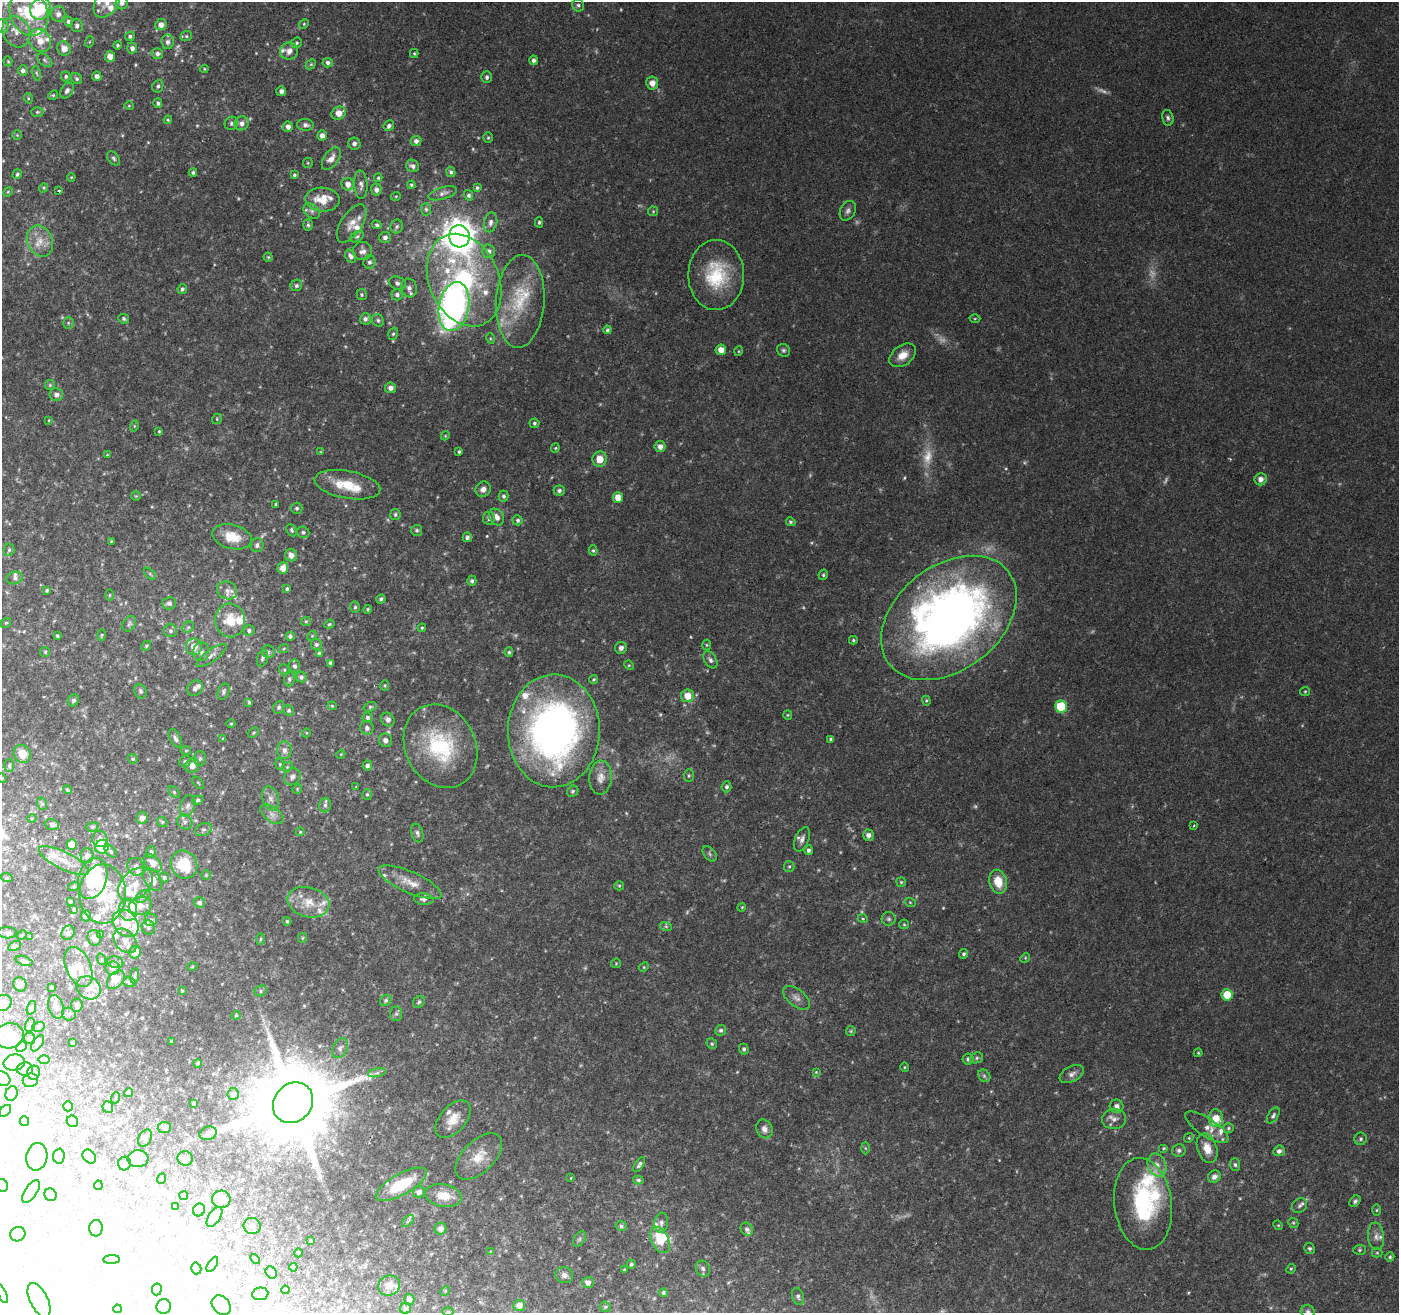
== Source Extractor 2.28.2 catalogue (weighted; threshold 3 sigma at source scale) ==
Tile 7 of 4 x 4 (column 3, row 2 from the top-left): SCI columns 2803-4199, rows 2895-4205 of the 5597 x 5723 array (HDU 1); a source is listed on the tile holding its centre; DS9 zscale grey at full resolution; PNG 1401 x 1315 px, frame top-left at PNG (2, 2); each listed source drawn as its Kron ellipse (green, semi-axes under 4 px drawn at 4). Shown black and unused: <1% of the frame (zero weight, under 2 of 3 exposures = <1% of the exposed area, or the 3 px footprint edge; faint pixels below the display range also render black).
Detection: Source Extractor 2.28.2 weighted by HDU 2 'WHT'; one run over the whole footprint, this tile lists its part. Background 0.0581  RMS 0.0065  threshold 0.0295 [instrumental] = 3 sigma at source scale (4.5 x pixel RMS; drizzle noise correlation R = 1.50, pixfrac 1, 0.0396/0.0396 arcsec/px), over >= 5 px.
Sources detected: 643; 27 too faint to see at this stretch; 39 inside a brighter object's white glare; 1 cosmic-ray / hot-pixel residue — neither listed nor drawn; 63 inside a brighter listed object's ellipse — not listed separately; of the other 513, all 500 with FLUX_AUTO >= 0.514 (the completeness limit of this list) listed and drawn (13 fainter detections not listed), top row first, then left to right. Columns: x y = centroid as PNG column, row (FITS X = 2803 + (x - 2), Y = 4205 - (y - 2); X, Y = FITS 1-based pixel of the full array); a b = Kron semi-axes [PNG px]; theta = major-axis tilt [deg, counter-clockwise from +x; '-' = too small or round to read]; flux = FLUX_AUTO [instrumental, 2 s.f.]
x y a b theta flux
107 3 16 11 53 8.1
122 3 6 6 - 2.6
578 5 6 5 - 1.4
40 9 11 9 55 41
29 13 24 19 -68 32
58 14 8 7 - 3.7
68 21 5 4 - 1.9
304 24 5 4 - 0.78
77 25 7 6 - 2.2
161 25 6 5 - 4.6
2 26 7 6 - 2.1
16 32 16 13 -64 8.7
130 36 5 4 - 1.4
186 36 6 5 - 1.1
40 41 12 10 -50 7.4
89 42 6 3 71 0.7
168 42 7 6 - 2.8
296 43 6 5 - 1.2
117 45 4 4 - 1
64 48 7 6 - 6.3
132 48 5 5 - 2.6
289 51 9 8 - 4.2
414 53 4 3 - 0.78
157 54 6 5 - 2.4
110 56 5 5 - 5.2
45 60 9 5 -38 1.6
533 60 4 4 - 2.1
8 61 5 4 - 0.74
328 63 5 5 - 1.9
311 64 6 4 44 0.93
204 69 4 4 - 0.64
23 70 5 5 - 2.2
37 73 7 3 -80 1
66 76 5 4 - 1.3
97 76 4 4 - 3
487 77 6 5 - 1.7
77 79 6 5 - 1.4
652 83 6 6 - 6.1
158 86 6 5 - 1.5
67 91 8 6 56 2.2
281 91 5 4 - 2.3
53 95 5 4 - 0.91
28 98 5 3 - 0.69
158 103 5 4 - 1.5
129 106 5 4 - 0.65
37 112 6 5 - 1
339 113 7 6 - 6.2
1168 118 8 5 -78 1.7
168 120 4 4 - 0.77
231 123 7 6 - 1.6
242 123 7 7 - 3.2
305 125 8 6 -4 2.5
389 126 6 4 50 1.8
288 127 5 5 - 3.4
17 135 4 4 - 0.68
322 135 5 5 - 3.4
488 138 5 4 - 1
416 141 5 5 - 2.6
354 144 6 6 - 2.2
114 158 8 5 -51 1.5
331 159 13 7 54 4.7
308 163 5 5 - 0.78
413 166 7 6 - 2.2
451 172 5 4 - 1.4
193 173 4 4 - 1.3
17 174 5 4 - 1.2
294 175 4 3 - 1.1
71 177 4 3 - 0.59
378 178 4 3 - 0.88
348 184 6 6 - 4.8
361 185 14 6 -86 3
411 185 4 4 - 0.94
43 188 5 3 - 0.67
477 188 4 4 - 1.2
376 190 6 5 - 2.9
58 191 3 3 - 13
8 192 5 4 - 0.76
443 193 15 6 16 2.7
469 195 5 4 - 1.7
396 196 5 3 - 0.55
322 199 17 12 -2 14
426 209 6 5 - 1.3
312 211 9 6 -41 2.1
653 211 5 5 - 0.83
848 211 10 7 62 2.6
491 222 10 6 77 2.6
539 222 5 4 - 1.1
352 224 22 10 57 7.2
308 225 6 5 - 1.3
377 225 5 4 - 1.3
397 227 7 6 - 1.4
357 236 7 5 35 1.2
459 236 11 10 - 1100
385 237 6 5 - 2.3
40 241 16 12 -68 9.5
362 251 9 9 - 3.6
489 251 6 6 - 2.1
350 256 7 5 -59 2.5
268 257 4 4 - 0.82
369 262 6 6 - 2
716 275 35 28 -90 40
464 280 48 35 -66 98
397 283 8 6 -23 2
296 285 6 5 - 1.5
409 288 9 8 - 3.2
182 289 5 4 - 1.6
362 295 6 5 - 1
397 295 5 5 - 1.9
520 301 46 24 86 37
454 307 25 15 79 260
124 319 5 4 - 1.3
365 319 5 5 - 2.1
975 319 5 3 - 0.68
378 320 7 5 -58 1.4
68 323 5 5 - 1
607 330 4 3 - 1.2
393 334 6 5 - 1.2
490 338 5 3 - 0.7
721 350 5 5 - 6
783 350 7 6 - 1.4
739 351 5 3 - 0.61
903 355 15 10 35 8.7
50 385 5 5 - 0.97
390 388 5 5 - 3.2
56 395 7 6 - 3.2
217 419 5 4 - 0.87
49 420 3 2 - 0.51
534 423 5 5 - 1.1
134 426 5 3 - 0.7
159 431 4 4 - 0.77
445 436 4 3 - 0.59
660 447 5 5 - 3.7
555 448 4 4 - 0.72
321 452 3 3 - 0.55
459 452 4 3 - 1.1
107 455 4 4 - 0.57
600 459 7 7 - 7.8
1261 479 6 6 - 3.7
347 485 33 13 -10 21
483 489 8 7 - 3.5
559 491 5 5 - 1.8
136 496 5 5 - 0.74
504 496 5 5 - 1.5
618 497 5 5 - 7.5
276 504 3 3 - 0.73
297 508 5 5 - 1.4
395 515 5 5 - 1.2
497 517 9 6 -57 3.9
489 518 6 6 - 1.9
518 520 5 5 - 1.4
791 522 5 4 - 1
292 530 6 4 -63 1.3
417 530 5 5 - 1.3
303 532 6 5 - 1.5
232 537 20 12 -14 13
467 537 5 4 - 2.1
111 541 4 4 - 0.62
257 545 7 6 - 2
9 550 6 5 - 1.2
593 550 5 4 - 0.97
291 555 6 6 - 4.4
283 568 6 5 - 5.6
150 574 7 3 -46 0.84
823 575 5 4 - 1
15 578 8 6 17 2
472 581 5 4 - 1.5
287 589 3 3 - 1.1
47 590 4 3 - 0.95
227 590 10 8 -25 4
109 595 5 3 - 0.63
381 599 5 4 - 1.4
169 603 7 6 - 2.3
355 607 5 5 - 1.2
367 609 4 3 - 1
949 618 76 52 38 510
230 620 17 15 -87 16
306 621 5 4 - 0.97
6 623 5 4 - 0.89
129 624 8 6 56 1.5
329 624 5 4 - 0.84
188 627 6 5 - 1
422 628 4 3 - 0.83
170 631 6 6 - 1.7
249 631 5 5 - 1.6
102 635 5 3 - 0.69
57 636 4 3 - 0.83
290 636 5 4 - 1.8
312 636 5 4 - 0.73
853 640 4 4 - 0.88
316 644 5 5 - 1.3
707 645 5 3 - 0.67
146 646 5 4 - 0.86
194 647 8 8 - 7.1
284 648 5 3 - 0.64
621 648 6 5 - 2.7
45 652 5 5 - 0.97
201 652 9 8 - 3
268 652 6 6 - 1.6
509 652 5 4 - 0.98
319 653 4 4 - 1.1
211 655 18 6 36 3.6
262 658 8 5 72 1.6
710 660 9 6 -59 2.1
331 663 4 4 - 1.8
629 665 5 4 - 0.72
294 666 6 5 - 1.8
284 670 5 5 - 0.92
301 677 5 5 - 1.6
289 679 7 5 83 1.4
594 679 5 4 - 0.82
385 685 5 4 - 0.88
195 688 8 7 - 2.1
140 691 7 6 - 1.3
1305 691 5 4 - 0.79
224 692 8 5 68 1.7
688 696 6 6 - 9.2
73 700 6 5 - 1.8
926 701 5 4 - 0.86
249 702 4 3 - 0.94
332 706 4 4 - 0.7
1061 706 6 6 - 27
279 707 6 5 - 1.7
370 707 7 4 18 0.95
289 711 5 5 - 1.2
788 715 5 4 - 0.74
367 717 5 5 - 1.5
388 719 7 6 - 2.6
231 724 4 3 - 0.57
367 728 7 6 - 2.5
554 731 56 46 89 310
253 733 5 3 - 0.8
306 733 4 4 - 0.66
175 738 10 5 -62 1.9
223 739 4 3 - 0.71
831 739 3 3 - 1.2
385 740 7 6 - 2.8
440 746 43 35 -63 63
284 750 9 7 87 3.4
186 751 5 3 - 0.65
22 754 9 8 - 8.5
341 754 4 3 - 0.61
133 759 5 4 - 1.1
200 759 7 6 - 1.5
185 761 6 5 - 1.6
280 764 6 4 -70 0.82
192 765 7 7 - 5.5
367 765 5 4 - 2.1
9 766 6 5 - 1.1
287 767 6 4 45 0.94
689 775 6 5 - 1
292 777 9 7 46 2.7
601 777 17 11 87 6.2
2 778 5 4 - 0.73
198 783 7 3 -45 0.64
356 787 3 3 - 0.53
726 787 5 5 - 1.6
297 789 5 4 - 0.65
67 790 4 3 - 0.89
573 791 6 5 - 1.2
174 792 7 4 -45 1.1
367 794 5 4 - 1.1
271 798 12 8 -72 4
198 800 6 4 18 1
42 804 6 5 - 1.1
325 805 7 5 76 1.9
188 806 11 7 70 3.1
272 814 13 7 -36 4.1
32 818 4 3 - 0.53
142 818 6 5 - 3.7
162 822 5 4 - 1
185 822 8 7 - 2.4
52 824 7 5 -21 1.7
1194 826 4 3 - 0.96
92 827 6 4 15 1.2
203 830 9 6 26 1.9
300 832 4 4 - 0.69
417 833 9 5 -74 2
868 835 6 5 - 3.1
100 839 8 7 - 3.5
802 839 13 6 68 3.2
72 844 5 5 - 11
102 847 7 6 - 29
809 850 5 4 - 1.8
111 851 7 4 -45 1.1
151 852 6 4 81 1.4
710 854 9 5 -51 1.5
87 856 7 6 - 3.6
64 861 27 8 -26 9.2
153 863 10 6 -43 5.5
184 865 14 13 - 22
136 867 9 8 - 3
789 867 5 5 - 1.1
206 875 5 5 - 0.78
164 877 5 5 - 1.2
7 878 6 4 -18 0.71
93 878 21 14 74 37
152 880 12 8 -57 5
410 882 34 10 -24 12
901 882 4 4 - 0.89
998 882 12 8 -76 12
135 884 20 13 43 13
74 886 6 3 19 0.79
619 886 5 4 - 0.8
103 894 30 23 90 34
143 896 8 5 30 1.8
424 899 10 5 -7 2.5
70 901 3 3 - 0.86
308 902 21 15 -15 14
910 902 5 3 - 0.68
199 903 5 5 - 2.1
140 906 11 9 11 6.1
742 907 4 3 - 0.57
74 909 4 3 - 0.95
128 910 11 9 -78 7.5
86 916 5 5 - 2.8
863 919 5 3 - 0.73
889 919 7 6 - 1.4
151 920 6 6 - 1.7
287 921 4 3 - 0.95
126 923 15 11 -50 11
904 924 5 4 - 0.85
148 927 7 6 - 1.8
666 927 6 4 -20 0.98
7 933 9 6 -3 1.8
68 933 7 6 - 1.7
101 934 4 3 - 0.76
22 935 5 4 - 0.66
30 937 4 4 - 0.58
94 938 8 6 -73 3.4
302 938 5 4 - 0.88
260 939 5 3 - 0.81
125 941 14 9 -49 5.2
15 946 7 4 27 1
135 952 6 6 - 6.8
964 954 5 4 - 1.2
1025 958 5 4 - 0.78
101 959 6 4 -72 0.86
24 961 9 4 -20 1.5
115 962 8 6 -16 1.9
616 963 5 4 - 0.69
78 967 21 12 -67 11
192 967 5 3 - 0.57
644 967 5 4 - 0.64
113 968 7 6 - 1.9
135 976 8 3 83 0.92
116 980 11 7 46 5.2
129 982 6 4 -16 1.1
20 984 7 6 - 2.5
51 987 3 2 - 0.65
89 988 13 11 -37 7.4
182 991 3 2 - 0.66
261 991 6 5 - 1.3
1227 995 6 5 - 14
796 998 16 8 -39 4.2
386 1000 6 5 - 1.4
419 1002 6 5 - 1.3
3 1003 8 8 - 5.8
77 1005 7 6 - 2.4
56 1007 12 7 -74 5.4
31 1008 7 4 72 1.2
69 1014 7 6 - 2
396 1014 7 6 - 1.4
236 1015 4 4 - 0.78
30 1025 7 5 74 1.4
38 1027 6 5 - 1.2
721 1030 5 5 - 1.7
851 1031 5 5 - 0.85
9 1036 14 12 13 12
29 1038 6 5 - 1.2
172 1041 3 3 - 0.85
38 1043 9 5 56 1.5
73 1043 3 3 - 0.64
712 1044 5 5 - 1
21 1047 6 4 47 1.1
340 1048 10 7 64 2.9
744 1049 5 5 - 1.4
1198 1053 4 4 - 0.65
977 1058 6 5 - 1.3
44 1059 6 4 -1 0.89
968 1059 6 5 - 1.9
14 1062 10 8 9 4.2
198 1063 4 3 - 0.96
904 1067 5 3 - 0.59
25 1069 8 6 1 2.4
816 1072 3 3 - 0.53
34 1073 7 6 - 1.8
377 1073 9 4 12 1.9
1072 1074 13 7 27 3.2
984 1076 7 5 -46 1.4
2 1079 9 6 -29 2.3
30 1080 8 6 20 2.1
12 1093 7 6 - 1.9
128 1093 4 4 - 1.1
233 1094 6 5 - 1.9
115 1098 6 3 71 0.71
293 1103 22 18 48 10000
193 1104 3 2 - 0.71
68 1106 5 5 - 1.1
1117 1106 7 6 - 3
108 1107 6 5 - 1.2
5 1111 7 4 45 1.4
1273 1115 9 5 59 1.6
1216 1118 9 7 90 11
453 1119 22 13 48 11
1114 1119 12 10 2 4.3
24 1121 5 4 - 1.2
72 1121 6 5 - 5
1207 1127 25 9 -33 6.8
164 1128 6 5 - 1.6
1228 1128 5 5 - 0.98
764 1129 10 8 -62 3.4
208 1133 9 6 18 1.9
145 1138 9 6 60 1.9
1189 1138 5 4 - 0.86
1361 1139 6 6 - 1.4
865 1148 6 4 -88 0.92
1164 1148 5 4 - 0.78
1207 1148 15 9 -71 9.7
1179 1150 7 6 - 1.8
1279 1151 6 5 - 2.4
59 1156 7 6 - 1.2
37 1157 14 10 79 6.9
89 1157 8 5 -48 1.7
479 1157 29 16 44 14
185 1158 8 7 - 2.1
138 1159 10 8 2 3.4
124 1163 7 6 - 2.4
639 1164 8 4 57 1.7
1157 1165 12 9 -67 5.4
1235 1165 6 5 - 1.3
1214 1177 7 6 - 3.3
571 1178 3 2 - 0.53
161 1179 5 3 - 0.55
638 1180 5 4 - 1.1
401 1184 28 10 29 27
2 1185 7 6 - 1.3
98 1185 5 4 - 3.1
31 1191 13 6 56 4.1
419 1192 6 5 - 2.8
51 1195 6 6 - 1.4
184 1196 4 4 - 1.1
443 1196 18 11 -11 9.8
221 1199 9 8 - 5.4
1355 1201 6 4 48 1.4
1143 1204 46 28 -83 66
176 1206 3 3 - 1.1
1300 1206 8 6 44 1.9
199 1210 6 6 - 2.8
1377 1210 5 4 - 0.79
215 1217 11 6 56 2
408 1221 7 4 44 1.3
661 1223 10 6 84 2.9
1293 1223 5 4 - 0.88
1278 1225 5 4 - 0.65
252 1226 8 8 - 2.6
621 1226 6 4 -14 1.3
96 1228 8 6 89 3.7
441 1229 6 6 - 3.7
747 1229 7 5 -53 2
18 1234 8 7 - 4.3
1376 1236 14 8 -83 4.2
579 1239 8 5 59 1.4
660 1240 14 8 -63 17
311 1241 3 3 - 0.56
1310 1248 5 5 - 1.4
1359 1250 6 5 - 1.1
491 1252 4 4 - 0.59
298 1253 4 3 - 0.58
1377 1253 5 5 - 0.88
1390 1257 4 4 - 0.97
255 1259 6 3 -46 0.74
112 1260 8 4 1 1.4
212 1264 8 4 58 1.3
631 1264 5 4 - 1.1
293 1267 4 4 - 0.72
196 1268 6 5 - 2.1
703 1269 8 7 - 2.3
1291 1269 5 4 - 0.9
624 1270 3 2 - 0.61
271 1272 6 5 - 1.2
564 1275 9 8 - 2.9
588 1282 6 5 - 4
389 1286 11 10 - 6.4
157 1289 6 5 - 4
285 1290 4 3 - 0.52
445 1291 5 4 - 0.72
2 1293 10 4 -63 1.5
663 1293 4 4 - 1.5
260 1294 8 6 6 1.8
798 1296 9 6 -74 1.8
409 1299 5 5 - 2.3
39 1300 18 9 -64 6.3
221 1305 11 8 -48 4.6
519 1305 6 5 - 3.9
164 1306 7 7 - 2.8
605 1307 6 5 - 1.1
405 1308 5 5 - 2.1
117 1309 4 3 - 0.77
448 1312 6 4 1 0.67
1308 1312 7 6 - 1.9
Overlapping masked pixels (flux is a lower limit): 1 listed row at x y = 293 1103
Isophote crosses this tile's border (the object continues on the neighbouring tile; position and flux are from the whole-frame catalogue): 11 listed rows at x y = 107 3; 122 3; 40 9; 29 13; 2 26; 2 778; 3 1003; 2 1079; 2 1185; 2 1293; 1308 1312